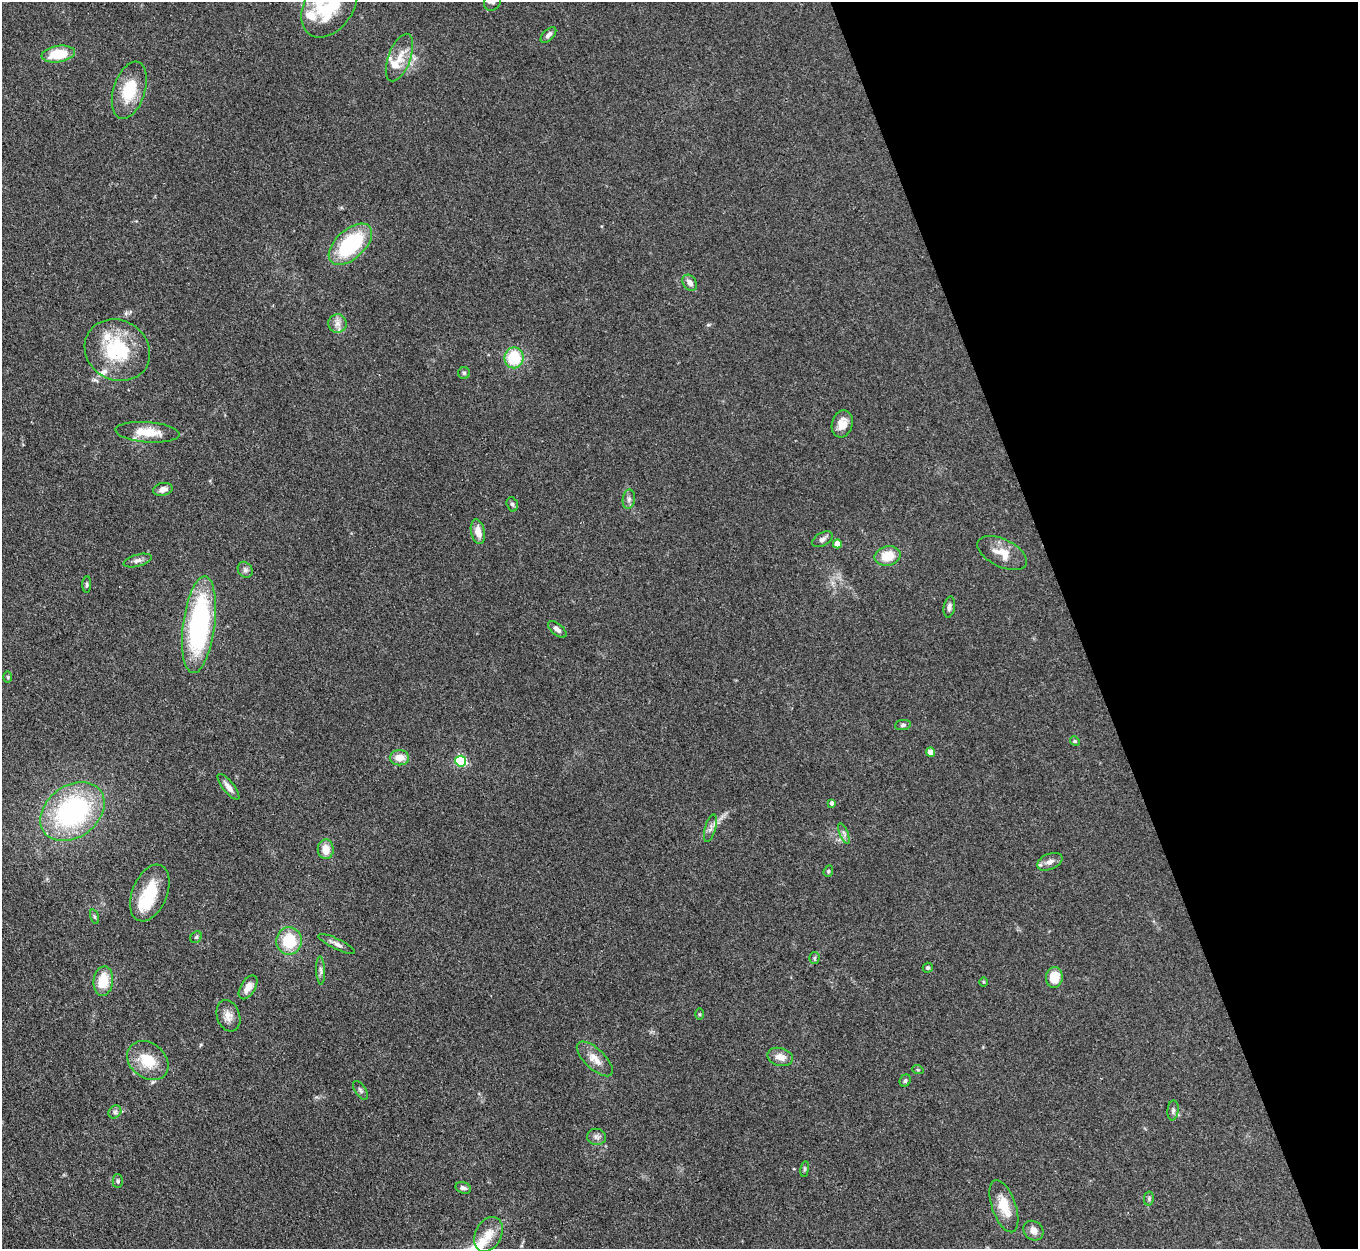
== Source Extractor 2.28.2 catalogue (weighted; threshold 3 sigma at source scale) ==
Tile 12 of 4 x 4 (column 4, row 3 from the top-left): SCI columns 4069-5424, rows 1523-2769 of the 5427 x 5413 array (HDU 1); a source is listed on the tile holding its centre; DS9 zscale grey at full resolution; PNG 1360 x 1251 px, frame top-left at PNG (2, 2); each listed source drawn as its Kron ellipse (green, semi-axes under 4 px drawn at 4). Shown black and unused: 21% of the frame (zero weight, under 3 of 4 exposures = <1% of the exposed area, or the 3 px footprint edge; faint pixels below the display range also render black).
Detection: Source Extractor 2.28.2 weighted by HDU 2 'WHT'; one run over the whole footprint, this tile lists its part. Background 0.107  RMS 0.0065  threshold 0.0295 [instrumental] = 3 sigma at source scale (4.5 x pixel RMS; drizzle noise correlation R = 1.50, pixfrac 1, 0.05/0.05 arcsec/px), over >= 5 px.
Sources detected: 77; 5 inside a brighter listed object's ellipse — not listed separately; the other 72 listed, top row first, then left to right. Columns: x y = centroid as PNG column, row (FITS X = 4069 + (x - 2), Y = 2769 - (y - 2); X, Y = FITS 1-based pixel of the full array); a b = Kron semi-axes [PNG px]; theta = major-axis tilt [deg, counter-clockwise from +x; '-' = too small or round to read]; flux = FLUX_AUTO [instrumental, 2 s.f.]
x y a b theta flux
493 2 10 8 57 2.8
329 5 35 24 56 44
548 35 10 5 44 2.1
58 54 17 8 9 20
399 58 25 11 69 10
129 90 29 16 72 23
350 244 26 14 42 52
690 283 9 6 -51 3.8
337 324 9 9 - 3.8
117 350 34 30 -31 44
514 358 10 9 - 25
464 373 6 6 - 1.3
842 424 14 10 74 7.3
147 432 32 10 -4 15
163 489 10 6 13 3.9
629 499 10 6 81 2.2
512 504 7 5 -74 1.4
478 532 12 7 -79 6.1
822 539 11 6 29 2.3
837 544 4 4 - 7.5
1002 553 27 13 -26 11
887 556 13 9 12 13
138 560 14 6 15 2.9
245 570 8 7 - 2
87 584 8 4 88 1.2
949 607 10 5 81 2.1
199 625 49 16 83 110
557 629 11 5 -39 2.9
8 677 6 4 -89 0.74
903 725 8 5 8 1.6
1075 741 5 4 - 0.87
930 752 4 4 - 7.6
399 758 10 7 -1 7.6
461 761 5 5 - 58
228 787 16 5 -52 4
832 803 4 3 - 1.8
72 812 35 26 36 110
710 828 14 5 75 2.7
844 833 11 4 -68 2
326 849 10 8 -89 8.3
1050 862 13 8 23 4
828 871 6 4 69 0.9
150 893 30 17 67 25
94 917 8 3 -71 1
196 937 6 5 - 0.96
289 941 13 13 - 23
337 944 20 5 -26 3.1
814 958 6 5 - 1
928 968 5 5 - 1.4
321 970 14 4 -87 2.1
1054 977 10 8 85 15
103 981 14 9 84 17
983 982 5 3 - 0.58
248 987 13 7 58 5.4
700 1014 5 3 - 0.69
228 1016 16 11 -70 5.2
780 1057 13 8 -16 5.7
595 1059 23 10 -43 7.7
148 1061 22 17 -38 18
918 1070 6 3 -18 0.63
905 1081 6 5 - 1.3
360 1090 11 5 -56 1.6
1173 1110 10 5 84 1.8
115 1112 7 5 46 1.8
597 1137 9 8 - 2.6
805 1169 8 4 82 1
118 1181 7 5 -88 1.4
463 1188 8 5 -19 2
1149 1198 7 5 80 1.1
1004 1206 27 12 -71 15
1033 1231 11 9 -40 4.9
488 1234 18 13 62 9.5
Isophote crosses this tile's border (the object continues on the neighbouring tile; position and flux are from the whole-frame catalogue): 2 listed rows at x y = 493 2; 329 5